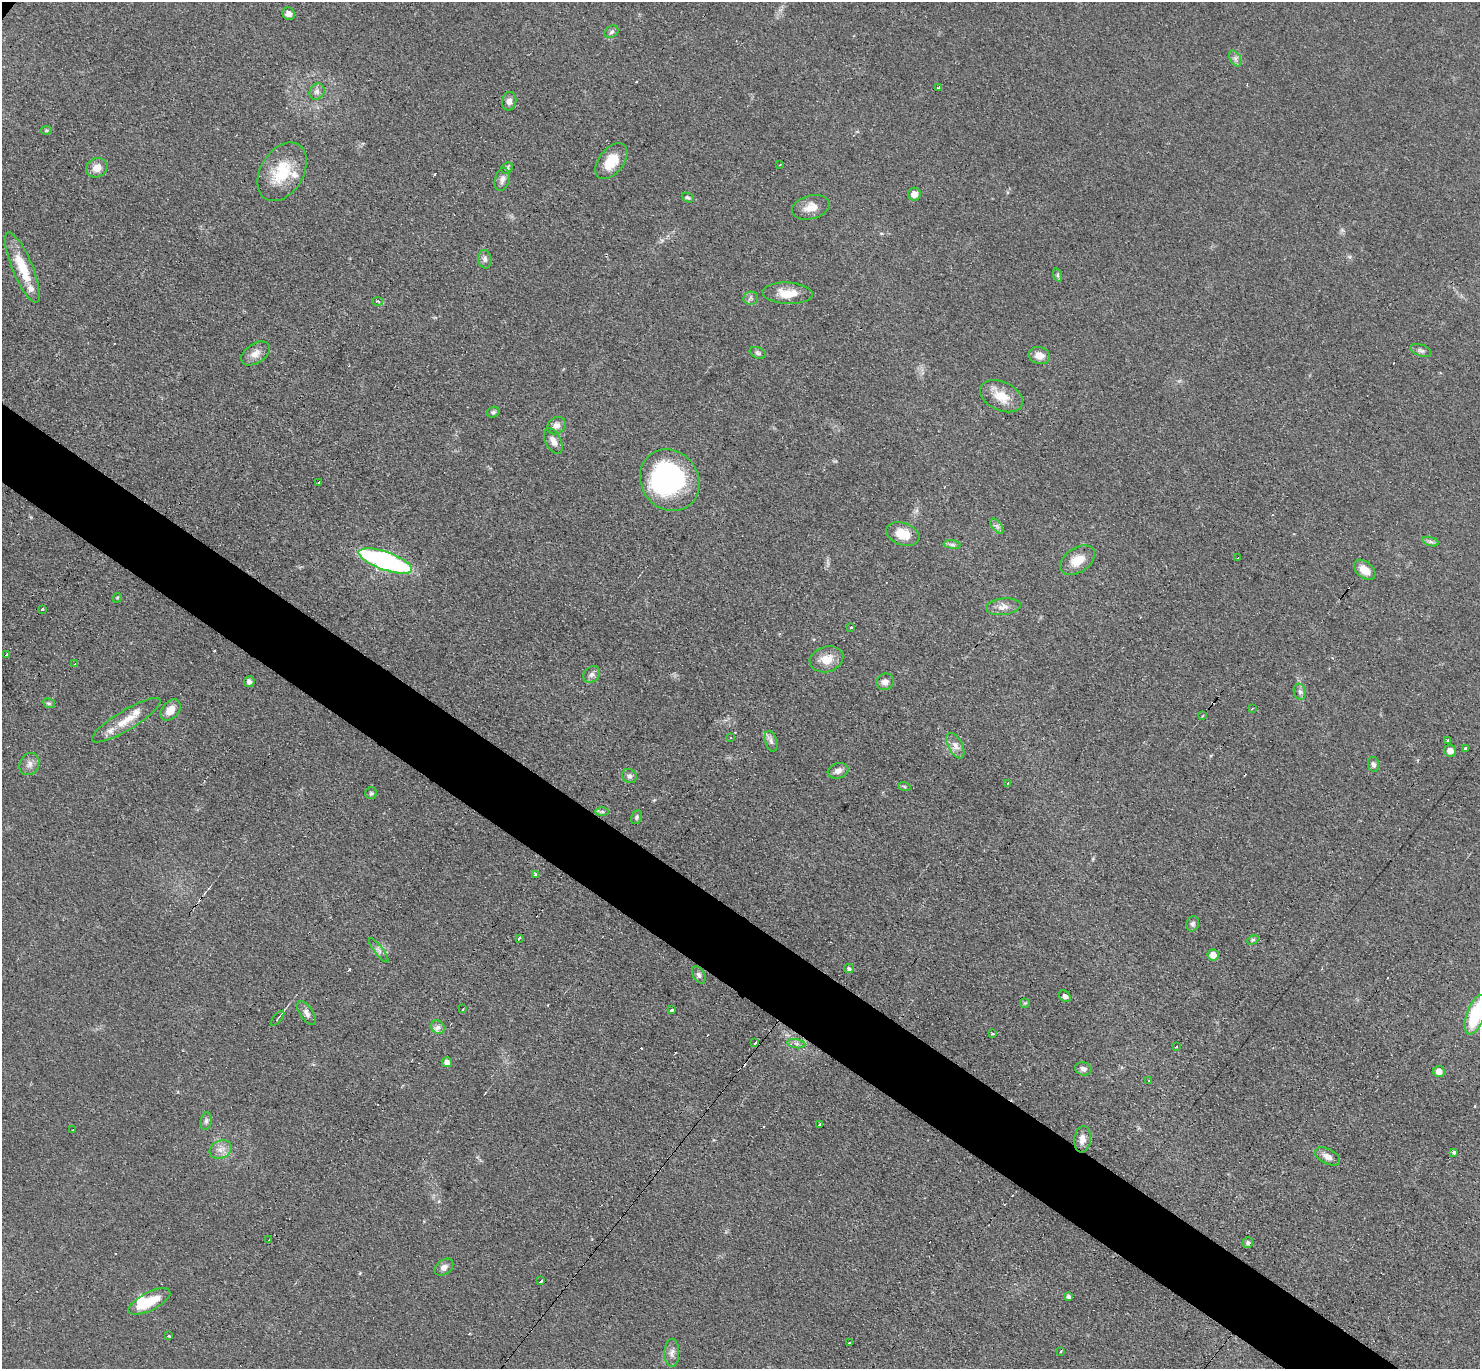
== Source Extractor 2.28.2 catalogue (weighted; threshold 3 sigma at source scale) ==
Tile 6 of 4 x 4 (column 2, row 2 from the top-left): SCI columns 1608-3085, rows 3032-4398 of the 6089 x 6079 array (HDU 1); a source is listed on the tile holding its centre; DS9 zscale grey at full resolution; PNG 1482 x 1371 px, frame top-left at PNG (2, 2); each listed source drawn as its Kron ellipse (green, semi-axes under 4 px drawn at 4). Shown black and unused: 5% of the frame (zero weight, under 3 of 4 exposures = <1% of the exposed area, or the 3 px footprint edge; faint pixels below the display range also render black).
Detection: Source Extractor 2.28.2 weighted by HDU 2 'WHT'; one run over the whole footprint, this tile lists its part. Background 0.0607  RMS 0.0056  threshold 0.0254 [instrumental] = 3 sigma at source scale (4.5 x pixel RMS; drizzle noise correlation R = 1.50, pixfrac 1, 0.05/0.05 arcsec/px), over >= 5 px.
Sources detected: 133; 2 inside a brighter object's white glare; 17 cosmic-ray / hot-pixel residue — neither listed nor drawn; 2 inside a brighter listed object's ellipse — not listed separately; the other 112 listed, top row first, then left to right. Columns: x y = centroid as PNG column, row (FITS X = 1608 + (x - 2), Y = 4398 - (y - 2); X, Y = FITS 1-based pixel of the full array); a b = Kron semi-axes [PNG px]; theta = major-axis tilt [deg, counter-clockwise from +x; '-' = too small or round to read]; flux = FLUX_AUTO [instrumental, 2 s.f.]
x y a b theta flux
288 14 6 6 - 3.5
611 32 7 5 33 1.4
1235 58 9 5 -59 2
939 88 4 3 - 0.9
317 92 8 7 - 2.3
509 101 9 7 78 2.8
46 130 6 4 6 0.8
611 161 21 12 52 11
780 165 3 2 - 0.43
97 168 11 9 25 5.6
507 168 6 5 - 1
282 172 32 21 58 23
502 179 12 7 76 2.8
914 194 6 6 - 4.3
688 198 6 4 -25 1.1
811 207 19 12 15 6.9
485 259 9 6 -82 1.9
22 268 38 10 -67 17
1058 275 7 4 -72 0.9
788 293 25 10 -3 9.5
751 298 7 6 - 1.5
378 301 5 3 - 0.76
1421 350 11 6 -19 1.7
255 353 16 9 33 4.6
758 353 8 5 -23 1.3
1039 355 11 8 -15 5.4
1001 396 23 14 -24 11
493 412 6 5 - 1.2
556 426 10 8 36 3.1
553 441 14 7 -63 3.5
670 480 32 28 -53 88
319 482 3 3 - 1.3
997 526 9 4 -53 1.6
903 534 17 11 -19 11
1431 542 8 4 -18 1.4
952 545 8 4 -8 1.4
1238 558 2 2 - 0.47
1077 560 19 12 34 9.8
385 561 28 9 -19 130
1365 570 12 8 -42 6.6
117 598 5 3 - 0.55
1003 607 17 8 6 4.3
42 609 3 3 - 0.98
851 627 3 3 - 1.8
6 654 3 3 - 3.9
826 659 17 12 16 8.4
75 664 3 3 - 1.2
592 674 9 7 43 2.1
249 682 5 5 - 2.2
885 682 9 8 - 2.7
1300 692 8 6 -74 1.6
49 703 6 4 -19 0.86
1252 709 2 2 - 0.56
171 710 12 8 48 6.4
1202 716 4 2 - 0.38
126 720 39 9 31 12
731 737 3 2 - 0.63
1447 740 3 3 - 1.3
771 741 10 6 -74 2.1
955 746 14 7 -62 3.6
1465 748 3 3 - 3.9
1450 751 6 6 - 4.2
29 764 11 9 62 3.3
1373 764 7 5 -80 1.8
838 771 10 7 18 2.9
629 776 8 6 -39 1.7
1008 783 3 2 - 1.5
904 786 6 4 -20 0.74
371 793 6 6 - 0.93
602 811 7 4 0 1.1
637 817 7 5 66 1.1
535 874 3 3 - 1.8
1193 924 7 6 - 1.5
519 938 3 3 - 1.5
1253 940 6 4 29 0.95
379 950 15 4 -52 2
1213 955 5 5 - 5.2
849 969 5 4 - 1.4
699 975 9 5 -62 1.9
1065 996 6 5 - 1.8
1025 1003 5 5 - 0.66
463 1009 3 2 - 0.88
671 1010 3 3 - 1.8
307 1013 14 6 -55 2.8
1475 1015 20 9 72 30
278 1018 9 2 50 0.91
438 1027 7 6 - 2.1
992 1033 3 3 - 1.4
755 1043 4 3 - 1.4
796 1044 9 4 -9 1.8
1176 1047 3 2 - 0.89
447 1062 5 5 - 2.7
1083 1069 8 6 -14 2
1439 1072 5 5 - 4.4
1149 1081 3 3 - 1.2
206 1121 9 5 81 1.5
819 1124 4 3 - 3.8
73 1130 2 2 - 0.49
1082 1139 13 8 84 4.1
221 1149 11 8 24 4.2
1454 1152 4 3 - 2.2
1328 1156 13 7 -27 3.6
269 1240 3 2 - 0.69
1248 1242 5 5 - 1.3
444 1267 10 7 38 2.7
541 1281 3 3 - 1.5
1069 1297 4 4 - 1.4
149 1301 23 9 27 13
168 1335 3 3 - 1.6
849 1342 3 2 - 0.92
1060 1352 3 3 - 1.5
672 1353 14 7 89 2.8
Isophote crosses this tile's border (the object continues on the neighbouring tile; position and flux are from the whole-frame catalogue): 1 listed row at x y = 1475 1015